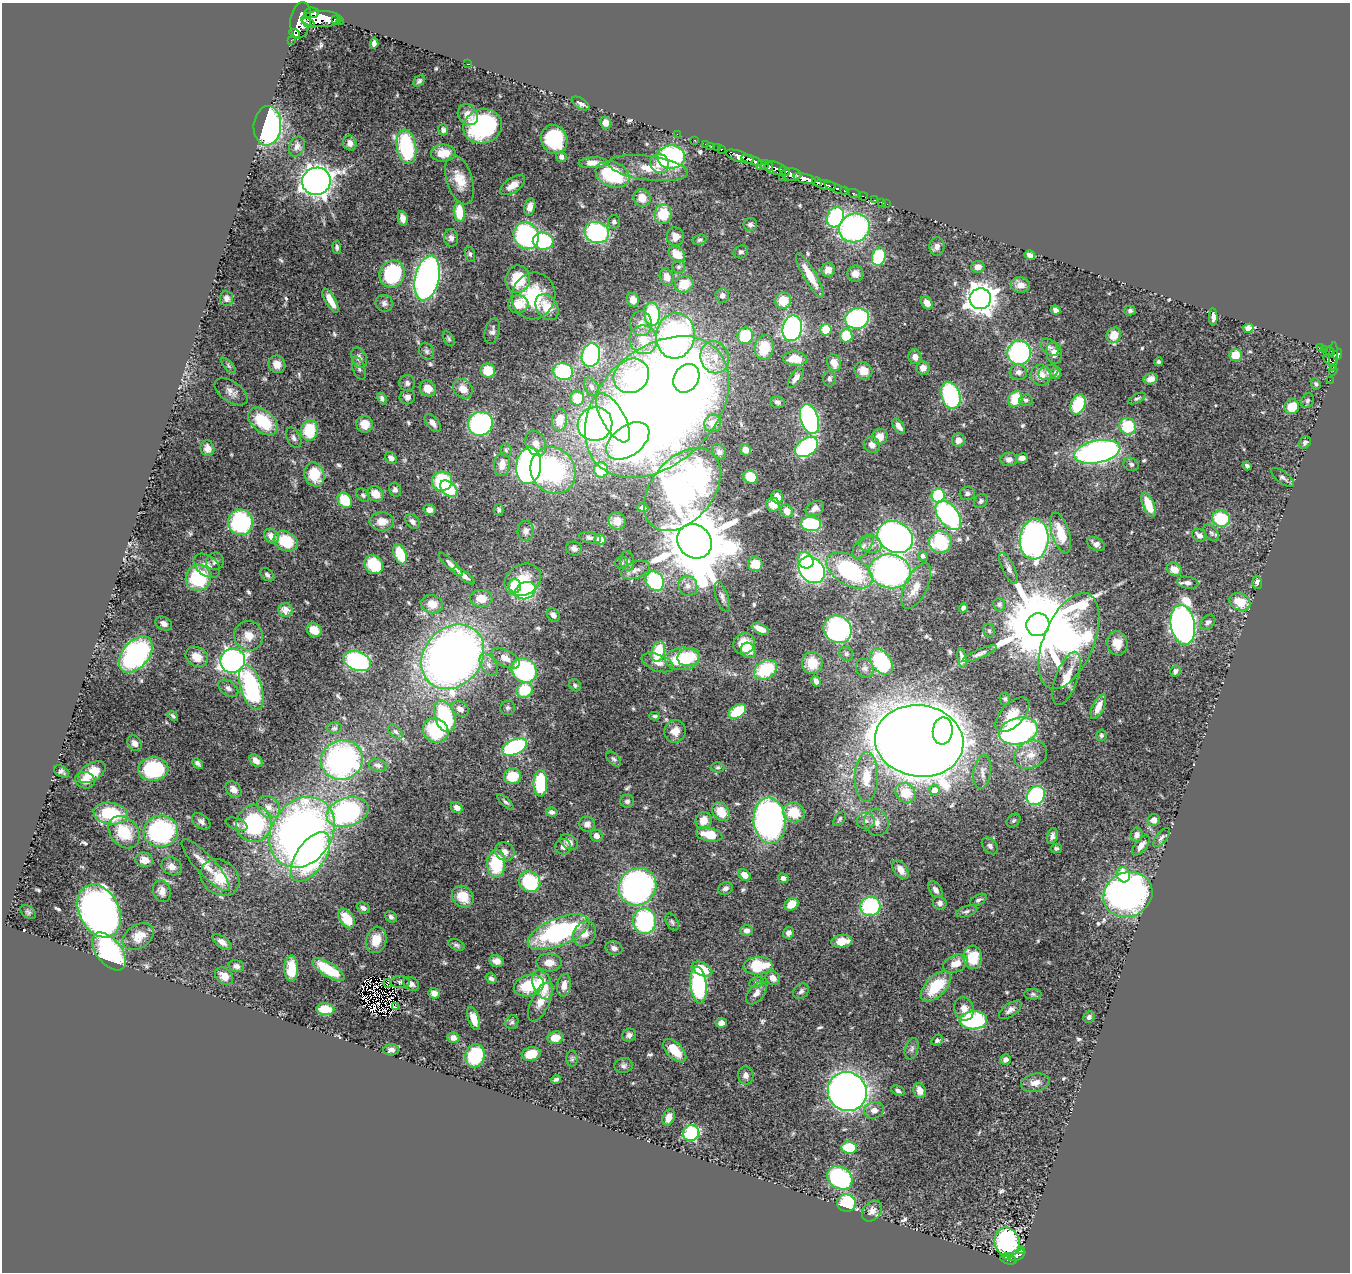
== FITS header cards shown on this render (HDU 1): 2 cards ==
NAXIS1  =                 1348
NAXIS2  =                 1270

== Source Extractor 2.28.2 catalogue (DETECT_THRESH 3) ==
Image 1348 x 1270 px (HDU 1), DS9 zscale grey, 1 PNG px = 1 image px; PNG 1352 x 1274 px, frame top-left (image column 1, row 1270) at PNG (2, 3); each listed source drawn as its Kron ellipse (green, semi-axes under 4 px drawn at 4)
Background 0.804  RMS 0.025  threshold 0.075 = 3 sigma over >= 5 px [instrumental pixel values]
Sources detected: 586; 3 with non-positive FLUX_AUTO (blend fragments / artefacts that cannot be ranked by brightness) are neither listed nor drawn; of the other 583, the 500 brightest by FLUX_AUTO listed and drawn (83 fainter detections omitted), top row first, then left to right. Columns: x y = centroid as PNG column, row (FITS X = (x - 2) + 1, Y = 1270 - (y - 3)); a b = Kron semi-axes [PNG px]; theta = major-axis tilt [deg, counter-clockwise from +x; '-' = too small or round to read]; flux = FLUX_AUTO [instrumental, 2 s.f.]
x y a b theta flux
311 13 7 5 8 550
321 19 20 8 0 3900
335 19 3 3 - 40
301 20 18 10 81 2400
340 21 3 3 - 54
308 23 7 3 -30 340
295 34 5 4 - 500
291 40 2 2 - 4.3
374 43 5 4 - 5.4
467 64 3 2 - 7.1
419 81 6 4 45 3.6
581 103 10 5 -31 6.9
468 115 11 9 -52 14
605 123 6 5 - 9.9
267 126 20 13 85 340
483 126 19 17 17 220
443 130 6 5 - 5
677 134 2 2 - 8.4
554 139 15 13 -68 120
695 140 3 2 - 20
350 143 7 6 - 10
705 144 2 2 - 8.1
297 146 10 7 67 7.9
711 146 2 2 - 9.9
406 147 17 9 -80 160
717 148 2 2 - 11
721 149 3 3 - 26
443 153 12 8 2 29
740 156 14 5 -19 1200
561 157 5 5 - 5.1
671 157 14 11 4 260
752 160 11 4 -18 880
593 163 14 5 2 12
659 163 10 9 - 18
761 165 5 3 - 73
765 165 5 3 - 76
769 166 5 3 - 110
648 168 40 12 -8 43
776 168 11 6 -20 460
785 171 5 3 - 150
613 174 17 12 -22 110
791 175 10 6 -3 560
782 177 2 2 - 22
805 178 11 4 -15 1200
460 180 25 13 -72 35
316 181 14 13 - 1600
817 182 5 3 - 300
513 185 14 7 33 18
825 185 11 5 -11 690
836 188 13 3 -23 140
844 191 3 3 - 81
854 194 7 3 -15 63
863 196 5 3 - 20
642 198 9 8 - 20
874 200 3 2 - 4.3
881 202 3 2 - 4.5
887 204 2 2 - 9.1
530 207 9 5 77 14
459 212 10 5 -85 46
663 214 10 8 85 53
835 217 10 8 65 210
403 218 7 5 -79 10
614 222 7 6 - 4.3
750 224 7 6 - 5.5
854 228 16 14 25 370
597 232 12 10 -18 260
526 236 14 12 -59 290
675 237 9 8 - 14
451 238 8 7 - 7.1
699 240 7 5 17 3.6
543 241 10 8 -7 120
337 247 7 4 -86 3.5
937 247 9 7 84 8.2
741 252 7 6 - 4.5
470 254 8 4 -76 3.6
677 254 9 6 -43 29
1030 255 5 4 - 6.6
879 257 9 6 73 110
679 267 6 6 - 4
978 267 7 6 - 11
828 270 7 6 - 13
392 274 14 12 62 150
855 274 8 8 - 14
810 276 26 6 -60 34
667 277 9 6 -71 14
427 278 23 12 77 700
518 279 14 12 82 61
684 284 9 8 - 37
1020 285 9 8 - 13
722 295 7 7 - 7.4
533 296 23 21 69 94
227 298 7 6 - 6.3
980 299 11 10 - 2300
633 300 7 6 - 13
331 301 13 5 -60 23
783 301 8 8 - 39
384 303 9 8 - 6.7
927 303 7 5 -53 12
518 304 10 9 - 29
547 307 14 10 -55 37
1055 310 5 4 - 6.9
1130 311 5 5 - 3.9
652 314 12 8 -83 120
1213 317 8 4 -87 7.7
857 318 12 10 15 220
641 323 12 10 -80 14
792 328 13 9 78 320
1248 328 5 4 - 35
826 330 6 5 - 44
492 331 13 7 76 7.2
1114 335 8 7 - 27
675 336 23 19 83 540
745 336 8 7 - 80
846 336 6 6 - 58
449 339 8 5 -61 3.5
643 340 14 13 - 35
1050 347 10 7 -42 6.2
764 348 12 9 82 49
1320 348 4 3 - 20
1325 349 3 2 - 21
427 351 9 7 -62 5.2
1329 351 4 3 - 110
1019 353 12 12 - 240
1054 353 10 7 -77 12
1338 354 6 4 68 290
591 355 12 9 75 280
1235 355 6 6 - 30
715 357 16 14 -72 30
915 357 7 6 - 9.9
1333 357 14 4 88 400
359 358 11 7 -66 10
795 359 12 7 -3 33
1330 360 7 3 -21 79
1159 362 4 4 - 3.2
834 363 9 6 -65 23
277 364 9 8 - 16
228 366 10 4 -46 3.5
359 368 12 6 -70 5.8
923 368 7 6 - 13
488 370 7 7 - 39
1333 370 5 3 - 14
563 371 10 8 -15 170
863 371 9 8 - 21
1018 372 9 8 - 8.6
1048 372 10 7 24 7.5
1056 373 6 5 - 8.3
1041 375 10 10 - 22
631 376 18 16 39 150
686 378 15 12 56 200
796 378 11 5 56 9.7
829 379 7 6 - 4.3
1151 379 7 5 14 11
1330 380 2 2 - 4
407 383 8 7 - 6.1
1316 384 6 4 -64 3.4
591 387 10 6 -60 6.4
428 388 8 7 - 22
463 389 11 9 -45 20
231 392 19 10 -35 14
951 395 14 9 -74 170
407 397 8 7 - 6.5
382 398 6 4 -65 4.6
577 398 7 7 - 39
1137 398 9 4 27 3.6
1015 399 8 7 - 49
1026 400 7 6 - 4.1
1307 401 8 6 66 3.4
777 402 7 6 - 5.4
1078 404 10 7 67 81
657 407 83 57 44 3300
1292 407 8 7 - 34
613 418 28 11 -60 130
809 419 15 8 -72 350
560 420 11 7 81 24
263 421 17 11 -40 79
433 423 10 6 -51 10
713 423 9 8 - 21
365 424 8 8 - 23
480 424 12 12 - 300
595 424 17 16 - 410
899 426 9 5 -54 9.7
1128 426 8 8 - 75
309 430 10 8 81 65
880 437 8 8 - 18
294 438 11 6 -63 6.4
958 440 6 6 - 12
628 441 24 15 36 490
536 443 13 10 -65 14
1305 443 7 5 49 4.5
872 445 8 7 - 12
807 447 13 8 36 190
207 448 8 7 - 12
506 450 7 5 -87 3.5
745 450 6 5 - 8.4
719 452 8 6 -56 6.3
1097 452 23 11 11 640
391 458 7 5 -49 7.2
1022 458 6 5 - 9.3
1009 459 8 7 - 7.1
502 464 12 8 83 17
1131 464 8 6 -25 4.1
529 466 18 12 84 660
1247 466 4 3 - 3.8
553 470 24 21 -57 230
601 470 7 7 - 46
314 474 12 10 -74 51
751 477 7 6 - 51
1283 478 13 6 -37 5.6
442 481 10 9 - 110
449 489 10 6 -39 65
395 490 7 6 - 5.8
682 490 47 31 51 670
967 493 8 6 16 5.9
376 494 8 7 - 23
363 495 8 5 -46 3.8
938 496 7 6 - 100
777 497 7 5 -73 12
345 500 8 6 -50 54
981 501 7 6 - 4.6
773 505 7 6 - 20
1148 505 13 6 -67 36
643 508 6 4 -18 4.9
815 508 10 6 27 9.2
430 510 6 5 - 6.8
499 510 6 4 -79 3.4
787 511 7 6 - 18
948 515 17 10 -53 310
1221 519 9 8 - 80
382 521 12 9 -1 21
412 521 8 6 -46 6.8
617 521 9 8 - 19
240 522 13 12 - 180
811 524 10 7 -5 120
526 531 10 8 86 9
1061 533 21 8 -73 42
1211 533 10 6 -52 4.7
1199 535 7 6 - 8.2
271 536 8 6 -43 16
895 537 18 15 -30 710
590 538 11 5 -11 5.8
600 539 6 5 - 19
1034 539 20 14 85 600
286 541 13 9 -27 63
695 541 18 16 -47 18000
940 542 11 11 - 110
1096 544 9 6 -30 8
871 545 11 8 -6 10
863 546 15 7 51 10
574 548 8 6 -17 5.6
400 554 10 6 -69 56
923 556 5 4 - 7.1
805 560 9 7 -51 44
215 561 9 8 - 7.3
627 561 10 7 -82 6
622 563 6 6 - 3.3
451 564 16 4 -44 11
755 564 7 7 - 30
374 565 10 8 -48 77
207 566 15 10 -37 17
1009 568 17 6 -64 8.8
1174 569 7 6 - 18
635 570 15 8 21 11
812 570 14 11 -47 480
850 570 25 14 -31 210
890 571 21 17 -13 590
267 575 8 5 -40 4.5
464 576 13 4 -36 11
198 578 13 12 - 120
523 580 19 15 28 46
655 581 10 8 -51 180
1257 582 6 5 - 6.3
1188 583 11 6 -8 7.9
515 586 7 6 - 57
688 586 10 9 - 12
916 586 25 11 64 24
526 591 11 8 23 150
722 597 16 6 -71 8.2
481 599 11 8 -1 27
1240 602 11 8 -26 34
432 604 11 9 -17 27
999 604 6 6 - 5
963 608 4 4 - 4.6
286 610 7 6 - 23
553 615 7 5 -48 7.4
1208 622 9 6 47 5.3
164 623 9 6 -29 8.4
1038 625 12 11 - 29000
1183 625 20 12 -80 950
760 629 9 5 -26 18
838 629 15 13 -39 330
314 630 8 7 - 27
989 631 7 5 -67 3.3
249 636 15 14 - 24
1069 641 51 25 67 540
1117 643 12 10 -77 20
744 644 11 10 - 29
748 650 8 7 - 42
658 652 10 6 73 74
136 654 21 13 49 310
846 654 7 6 - 4.9
980 654 18 4 24 7.3
197 657 12 9 -30 24
453 657 35 28 49 1500
689 657 11 9 13 52
505 658 15 8 -30 19
962 658 10 4 -79 8.3
682 659 17 11 2 95
233 661 12 12 - 630
357 661 14 9 -20 230
881 662 14 9 -55 160
658 663 17 8 -20 14
812 663 11 10 - 37
489 665 12 7 -58 10
865 668 9 8 - 7.2
524 670 13 11 -38 230
765 670 12 9 29 90
1175 671 5 5 - 4.7
1067 678 28 11 70 30
816 681 6 4 -60 7.2
575 685 7 5 -43 3.7
251 687 23 10 -73 220
228 688 11 7 -35 6.7
524 690 9 7 33 67
1005 699 6 5 - 3.3
1098 707 13 5 64 17
508 708 7 7 - 4.4
460 709 9 7 -30 10
737 712 10 6 31 68
1012 715 21 11 46 32
173 716 6 3 -40 3.2
445 716 16 10 -71 140
655 716 5 4 - 3.3
334 728 8 5 0 3.4
436 730 13 12 - 88
675 731 11 10 - 16
943 731 13 10 83 270
1018 731 19 13 14 410
395 732 9 5 -43 3.9
1101 735 5 5 - 3.7
919 741 44 35 -9 6400
135 743 8 6 -52 9.7
515 747 13 7 24 210
1031 755 17 13 25 27
614 759 9 5 -45 4
342 760 21 19 22 390
256 761 7 5 -45 10
198 763 6 4 -43 4.8
378 765 9 6 -16 5.1
718 767 7 5 0 3.2
153 769 15 12 4 120
61 771 8 5 -30 5.3
92 772 15 8 31 42
982 772 17 8 81 13
512 776 8 8 - 47
866 777 25 11 89 49
85 780 10 8 -13 15
540 783 13 7 89 120
233 789 9 6 -48 13
935 790 5 5 - 23
905 793 10 9 - 42
1036 795 10 8 54 170
627 801 7 6 - 4.4
506 802 10 4 -44 4.1
269 807 12 10 -41 15
457 807 6 5 - 9.8
348 812 21 14 19 280
552 812 6 4 -9 6.4
721 812 10 8 -49 34
794 812 11 9 -23 46
111 813 17 11 -8 96
840 819 8 5 53 3.3
703 820 9 8 - 22
1154 820 6 5 - 12
201 821 10 7 -37 7.2
770 821 23 16 -85 630
866 821 9 8 - 8.9
1014 821 8 6 44 3.7
876 822 13 12 - 17
254 823 18 17 - 180
236 824 11 5 -22 4.9
587 824 8 7 - 8.4
161 831 17 15 11 240
124 832 18 13 -49 62
302 832 37 30 56 1000
709 834 13 7 -12 43
1137 835 7 6 - 8
596 836 6 5 - 10
1052 836 8 5 74 6.2
1161 838 11 5 50 5.3
569 842 10 6 -34 12
1141 845 12 5 53 10
990 846 9 6 -48 5.4
563 847 8 7 - 7.4
1056 848 6 4 12 3.5
505 852 10 9 - 12
310 857 28 14 56 350
144 860 9 7 -11 14
496 864 14 9 89 96
206 865 34 9 -47 28
172 866 11 8 -26 11
901 870 11 6 -53 16
744 875 7 5 -42 15
1123 875 8 6 -73 50
220 878 21 17 -39 40
783 878 5 5 - 5.7
530 882 11 10 - 140
638 887 19 18 - 500
725 888 7 6 - 6.8
935 890 9 6 -55 7.8
162 891 11 8 -74 14
1128 895 25 22 26 800
463 897 12 10 -46 36
978 900 9 5 28 4.5
940 903 7 6 - 5.8
792 904 7 5 33 25
870 906 10 9 - 150
363 908 6 5 - 5.4
99 911 28 20 -63 1200
966 911 11 5 17 5
28 912 8 5 -38 3.7
391 917 6 5 - 4.1
347 918 11 7 -56 41
644 921 13 11 88 210
672 922 9 6 -59 4
746 930 6 5 - 8.4
558 932 33 13 22 260
789 933 6 5 - 7
585 934 13 10 60 18
138 937 17 11 33 29
376 940 13 10 75 26
842 941 10 6 7 29
222 942 11 5 -36 9
456 945 8 5 -23 4.2
614 948 8 6 -16 6.4
109 951 22 12 -51 270
973 957 11 9 -83 56
496 961 7 6 - 10
549 962 12 9 -3 16
955 964 13 8 24 22
236 966 8 6 -16 6.2
758 966 14 9 5 74
291 968 13 7 -90 38
702 969 11 6 -25 48
328 970 18 7 -31 63
224 976 10 7 -41 16
773 978 8 6 -37 12
491 979 6 4 -35 4.8
400 982 10 6 1 4.6
756 982 7 5 20 3.2
388 983 4 3 - 8.6
411 984 8 6 -29 7.4
529 985 15 10 16 61
543 985 15 9 -66 53
564 985 11 7 83 12
698 985 18 8 -84 220
936 986 19 10 44 72
801 991 8 7 - 5.6
434 993 6 5 - 7.2
756 993 13 7 52 11
1033 994 8 5 -1 3.7
540 1002 21 9 64 19
396 1007 4 3 - 6.1
325 1009 9 6 -4 40
964 1009 12 9 -72 13
1010 1010 13 6 35 8.1
1089 1017 6 5 - 5.9
474 1019 12 5 -71 15
973 1020 13 9 2 190
512 1022 7 6 - 4.3
721 1023 5 4 - 7.3
629 1035 7 6 - 6.2
453 1038 6 5 - 7
555 1038 8 6 8 19
937 1040 6 5 - 4.6
912 1049 11 6 72 5.6
391 1050 8 5 2 6.6
675 1051 14 7 -46 36
531 1054 9 7 12 29
475 1056 12 9 71 98
572 1059 8 6 89 3.4
1005 1060 5 5 - 8.2
624 1066 9 7 13 5.7
746 1075 9 7 -82 9.1
556 1079 5 3 - 3.4
1035 1083 15 9 12 14
920 1090 8 6 -71 15
898 1091 7 4 -26 3.9
847 1092 20 19 - 1300
874 1110 10 8 13 12
669 1117 8 5 68 14
691 1133 8 8 - 110
849 1148 8 6 -4 69
840 1178 13 10 -37 220
846 1203 9 8 - 110
872 1211 11 8 49 10
1007 1242 14 12 -77 320
1022 1250 3 2 - 19
1017 1255 9 5 25 160
1008 1257 3 2 - 18
1009 1260 8 3 -13 90
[83 fainter detections neither listed nor drawn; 3 non-positive-flux detections neither listed nor drawn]